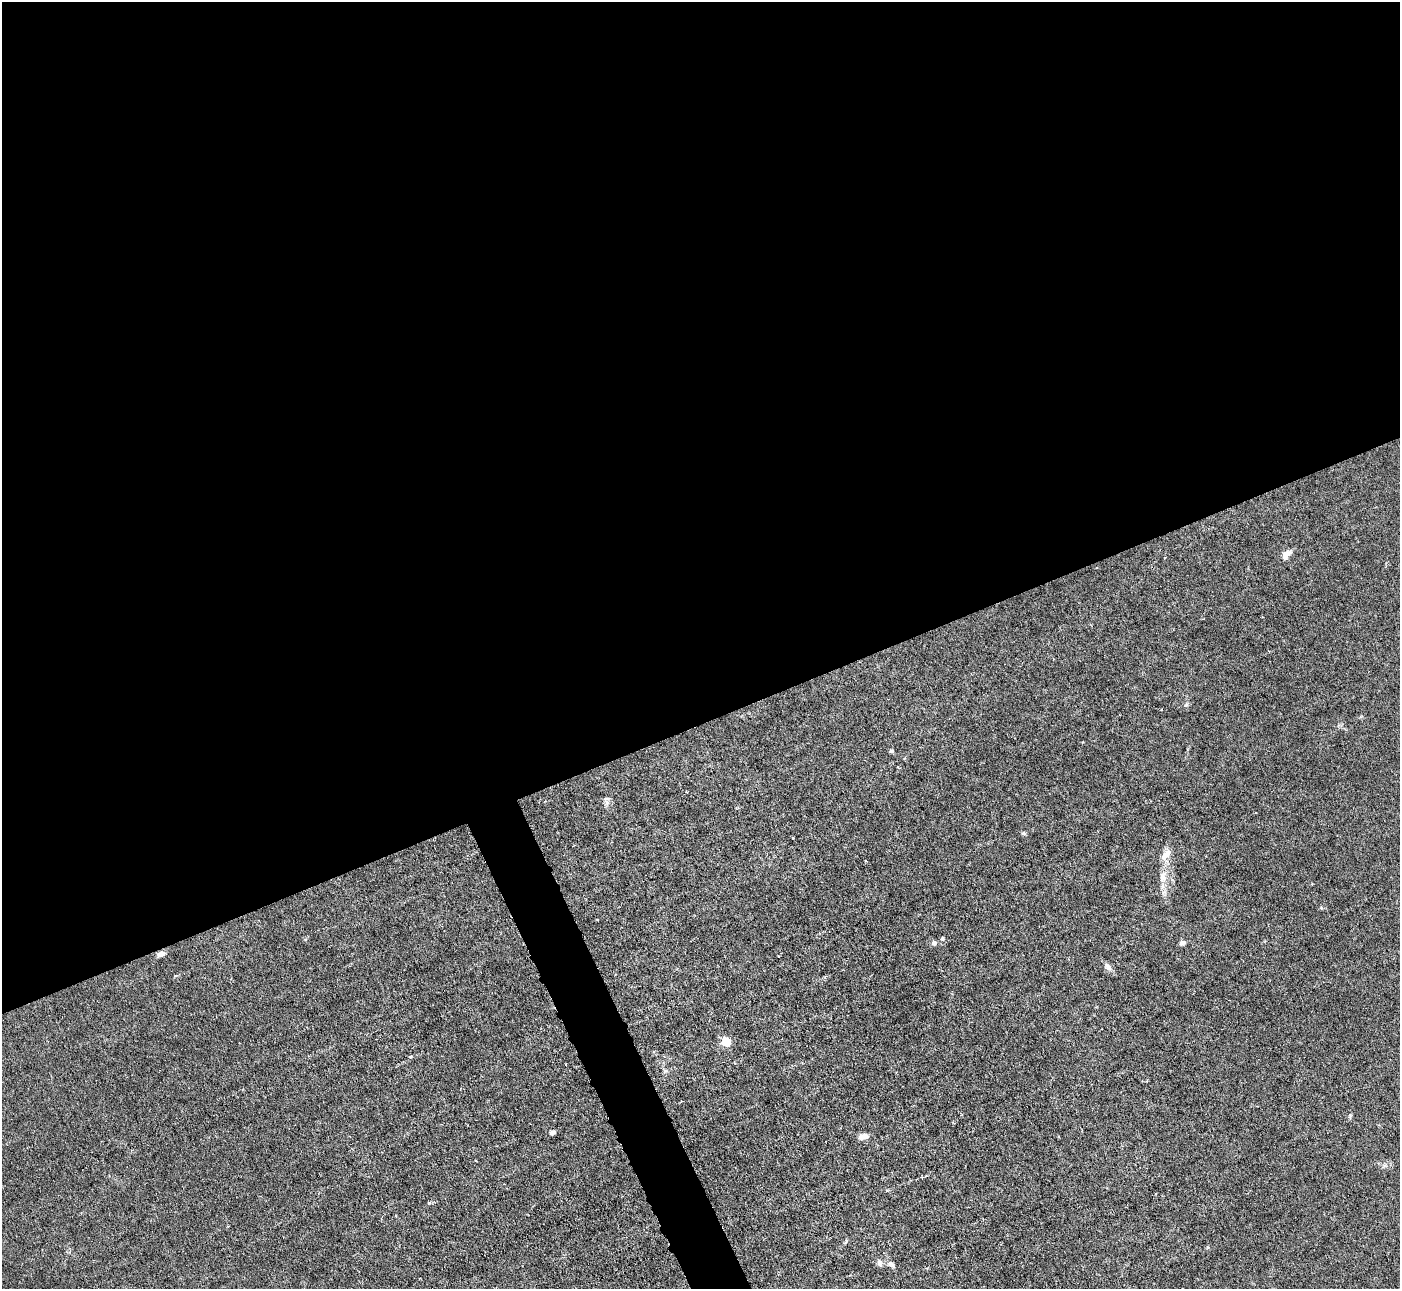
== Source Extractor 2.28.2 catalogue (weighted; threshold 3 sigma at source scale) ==
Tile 2 of 4 x 4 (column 2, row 1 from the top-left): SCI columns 1399-2796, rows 4143-5429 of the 5593 x 5578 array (HDU 1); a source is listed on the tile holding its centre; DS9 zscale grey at full resolution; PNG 1402 x 1291 px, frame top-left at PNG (2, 2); no overlay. Shown black and unused: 58% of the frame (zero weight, under 3 of 6 exposures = <1% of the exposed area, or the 3 px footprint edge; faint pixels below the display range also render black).
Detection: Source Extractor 2.28.2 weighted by HDU 2 'WHT'; one run over the whole footprint, this tile lists its part. Background 0.0215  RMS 0.0027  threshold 0.0112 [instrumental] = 3 sigma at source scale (4.09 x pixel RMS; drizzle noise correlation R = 1.36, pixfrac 0.8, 0.05/0.05 arcsec/px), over >= 5 px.
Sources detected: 22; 1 cosmic-ray / hot-pixel residue — not listed; the other 21 listed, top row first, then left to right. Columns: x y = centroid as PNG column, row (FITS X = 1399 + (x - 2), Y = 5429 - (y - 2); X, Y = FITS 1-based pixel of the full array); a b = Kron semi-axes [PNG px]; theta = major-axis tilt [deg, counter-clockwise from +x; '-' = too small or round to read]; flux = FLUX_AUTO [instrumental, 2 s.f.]
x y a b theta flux
1286 555 14 9 57 1.9
1186 705 7 4 44 0.45
891 751 5 4 - 0.49
607 798 9 4 0 0.58
1024 833 6 5 - 0.41
793 838 4 2 - 0.21
1167 854 15 11 67 2.6
1163 877 18 10 81 3.2
942 939 5 4 - 0.37
934 943 7 6 - 0.79
1182 943 7 6 - 0.75
161 954 8 6 23 1.1
1108 967 12 7 -51 1.2
726 1041 5 5 - 14
410 1056 3 3 - 0.63
1350 1116 7 4 80 0.42
552 1132 8 5 27 0.72
864 1136 9 5 10 2.5
476 1161 3 2 - 0.19
880 1263 8 7 - 0.98
891 1264 10 6 -34 0.95